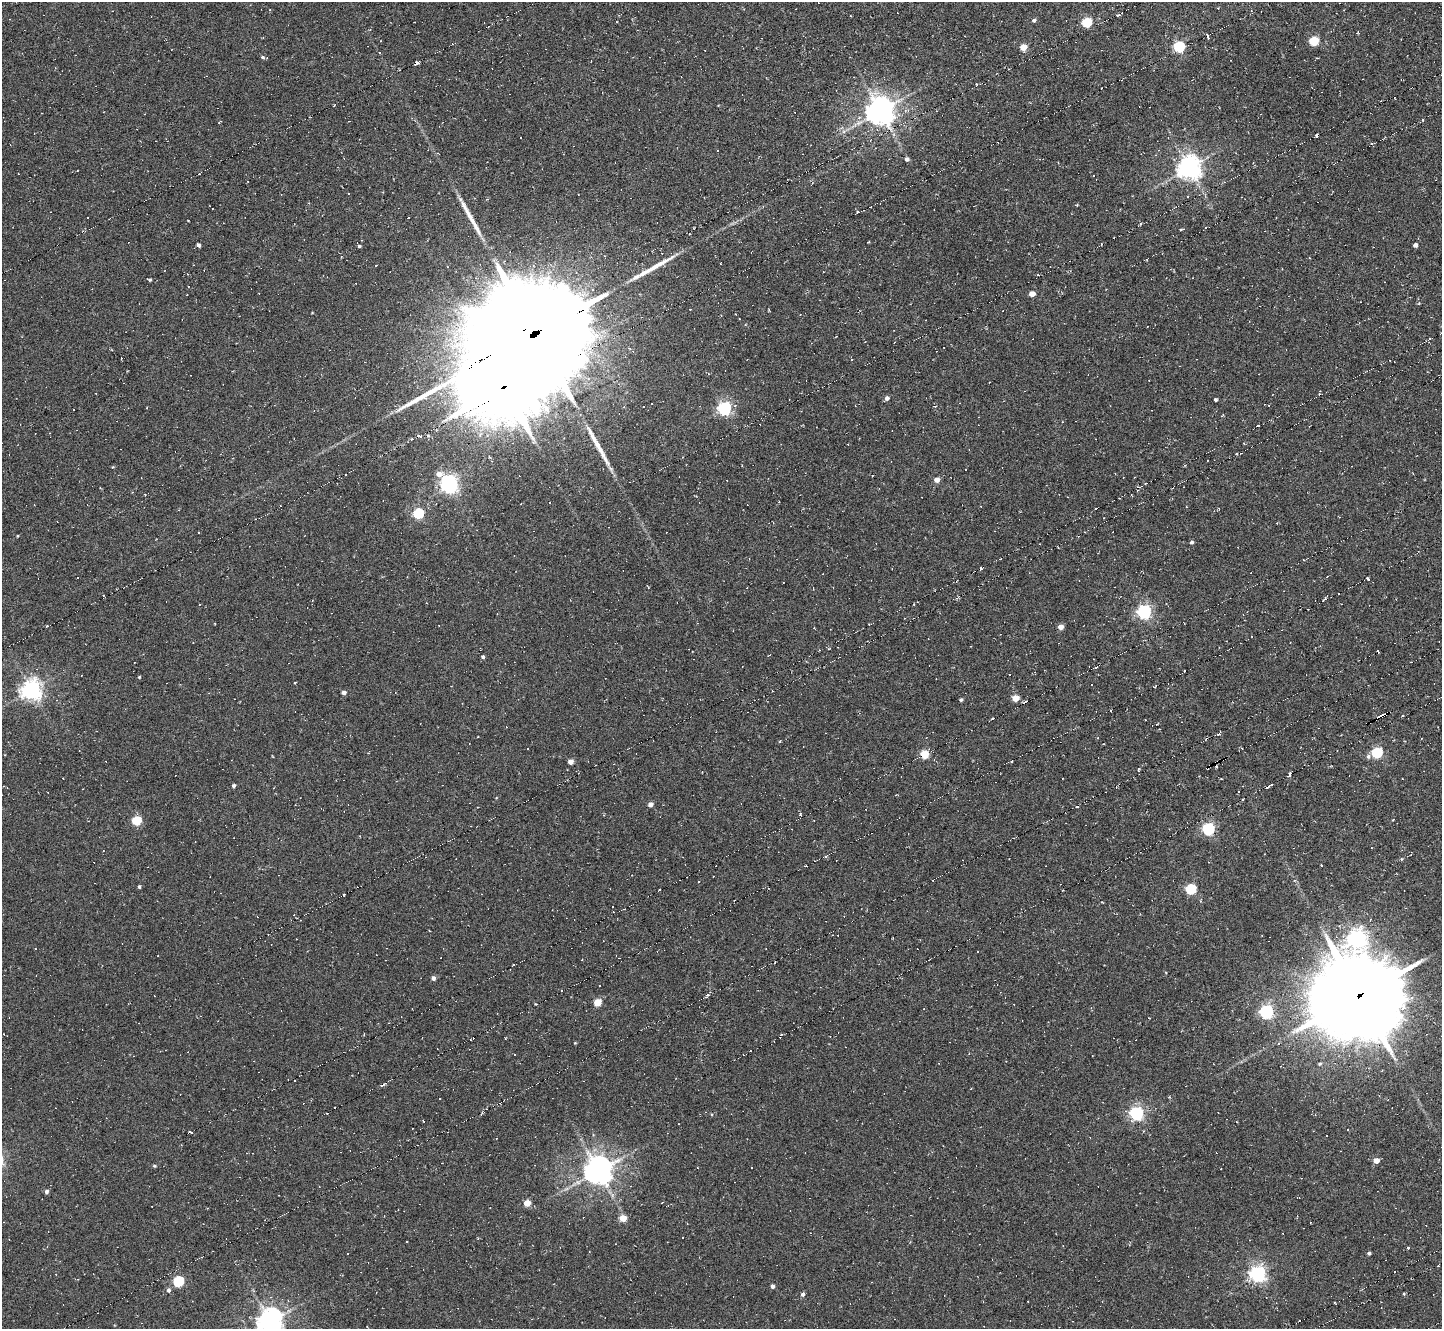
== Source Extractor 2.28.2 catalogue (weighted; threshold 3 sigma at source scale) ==
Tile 10 of 4 x 4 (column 2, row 3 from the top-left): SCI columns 1445-2884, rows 1480-2806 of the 5769 x 5764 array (HDU 1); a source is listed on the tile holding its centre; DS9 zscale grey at full resolution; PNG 1444 x 1331 px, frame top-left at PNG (2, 2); no overlay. Shown black and unused: <1% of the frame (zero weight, under 5 of 10 exposures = <1% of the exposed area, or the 3 px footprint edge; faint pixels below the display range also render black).
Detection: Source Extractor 2.28.2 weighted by HDU 2 'WHT'; one run over the whole footprint, this tile lists its part. Background -0.225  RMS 0.011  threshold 0.045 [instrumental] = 3 sigma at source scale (4.09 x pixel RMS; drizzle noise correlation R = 1.36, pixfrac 0.8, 0.05/0.05 arcsec/px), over >= 5 px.
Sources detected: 262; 1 inside a brighter object's white glare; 127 cosmic-ray / hot-pixel residue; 3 long thin detections or spike segments (spike, bleed or trail) — not listed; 1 inside a brighter listed object's ellipse — not listed separately; the other 130 listed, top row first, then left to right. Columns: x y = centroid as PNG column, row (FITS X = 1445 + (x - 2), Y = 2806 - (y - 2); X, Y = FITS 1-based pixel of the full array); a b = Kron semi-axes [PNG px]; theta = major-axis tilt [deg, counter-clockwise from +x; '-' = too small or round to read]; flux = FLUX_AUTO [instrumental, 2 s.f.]
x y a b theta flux
1119 15 3 2 - 1.2
1034 20 5 4 - 2.2
1087 22 5 5 - 57
1208 36 5 2 - 2
381 41 3 2 - 0.6
1314 41 5 5 - 52
1179 46 5 5 - 110
1023 47 5 4 - 17
379 52 3 2 - 0.74
262 57 5 4 - 1.6
417 63 4 3 - 5.1
1122 80 5 3 - 1.1
976 84 4 3 - 1.5
880 111 9 9 - 1100
1422 120 3 2 - 1.4
1317 135 3 3 - 2.8
907 159 5 4 - 2.8
1189 168 7 7 - 890
77 171 2 2 - 0.87
1093 175 3 2 - 1.1
248 182 2 2 - 0.67
1188 197 3 3 - 4.1
858 212 4 3 - 2.5
1101 244 4 2 - 1.4
199 245 4 4 - 2.7
1415 245 4 4 - 4.4
359 246 4 3 - 1.4
150 280 4 3 - 1.4
592 290 4 4 - 2.1
1032 294 5 4 - 12
535 333 38 36 -27 19000
629 348 4 3 - 1.2
852 359 3 2 - 0.62
708 373 4 3 - 0.96
504 387 77 65 85 6000
887 398 6 4 46 3.9
1216 399 3 3 - 2.1
724 408 6 5 - 230
74 409 3 3 - 2.2
1258 425 3 2 - 2.1
419 436 6 3 -10 3.5
1185 465 3 2 - 1.7
439 474 40 17 -28 28
937 480 5 4 - 8.1
450 485 7 6 - 340
1137 487 5 3 - 1.3
132 492 3 3 - 0.9
280 505 2 2 - 0.71
1095 508 2 2 - 1.2
418 513 5 5 - 79
17 536 3 2 - 0.85
1191 542 4 4 - 2
1058 548 3 2 - 0.75
981 569 3 3 - 1.7
77 577 3 3 - 1.7
1368 579 4 2 - 1.7
1324 598 7 3 40 1.9
1144 612 6 6 - 230
47 626 3 2 - 1.5
1061 627 4 4 - 7.3
483 657 4 4 - 2.2
1096 667 4 2 - 1.2
139 677 4 3 - 1
1091 684 3 3 - 6
31 690 7 7 - 600
344 693 4 4 - 4.1
1015 698 5 4 - 18
961 700 4 4 - 1.8
1381 716 11 4 26 12
992 718 3 2 - 1.8
1219 734 4 3 - 3
1377 753 6 5 - 85
924 754 5 5 - 26
1368 756 6 5 - 2.8
570 762 4 4 - 7.5
1138 769 4 3 - 0.86
1289 774 6 3 71 4.8
234 786 4 3 - 2.3
1268 786 6 2 33 4.8
896 795 3 2 - 1.7
1242 800 3 2 - 1.2
650 804 4 4 - 6.3
800 814 3 3 - 5.6
136 820 5 5 - 48
1208 829 6 5 - 150
1402 859 5 3 - 1
1321 865 3 3 - 1.1
699 881 3 3 - 1.3
139 886 4 3 - 1.8
1191 889 5 5 - 84
1262 935 3 2 - 0.77
1357 939 11 9 23 550
978 952 3 3 - 1.6
1166 973 3 3 - 0.82
433 978 5 4 - 3.4
707 995 5 3 - 1.8
1359 995 36 30 22 7700
1411 998 6 5 - 3.4
597 1002 5 4 - 26
535 1004 3 2 - 1.1
1266 1012 6 5 - 220
1379 1019 11 10 - 740
514 1054 3 2 - 1.3
1320 1064 5 4 - 1.6
294 1081 3 3 - 23
440 1099 3 3 - 3.4
1137 1113 6 6 - 180
327 1114 2 2 - 1.3
423 1121 3 2 - 0.6
191 1132 4 2 - 2.2
1327 1136 2 2 - 0.9
1376 1161 4 4 - 9.5
154 1166 5 4 - 1.2
598 1171 9 9 - 1300
46 1191 5 5 - 2.7
1299 1197 3 2 - 0.83
527 1203 5 4 - 17
623 1218 5 4 - 16
682 1237 3 2 - 0.94
1408 1248 3 2 - 6.2
1369 1253 4 3 - 2.2
1395 1271 3 3 - 15
1258 1274 6 6 - 360
178 1281 5 5 - 78
772 1286 4 4 - 3.9
168 1290 5 5 - 2.6
803 1294 5 4 - 2.6
1404 1294 3 3 - 1.6
1300 1320 2 2 - 0.89
270 1321 8 8 - 920
Overlapping masked pixels (flux is a lower limit): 4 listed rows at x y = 535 333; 504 387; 1381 716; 1359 995
Isophote crosses this tile's border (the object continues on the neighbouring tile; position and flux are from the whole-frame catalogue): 1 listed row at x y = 270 1321
Unlisted compact peaks at least as high as the median listed source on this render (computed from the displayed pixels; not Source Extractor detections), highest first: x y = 575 1043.